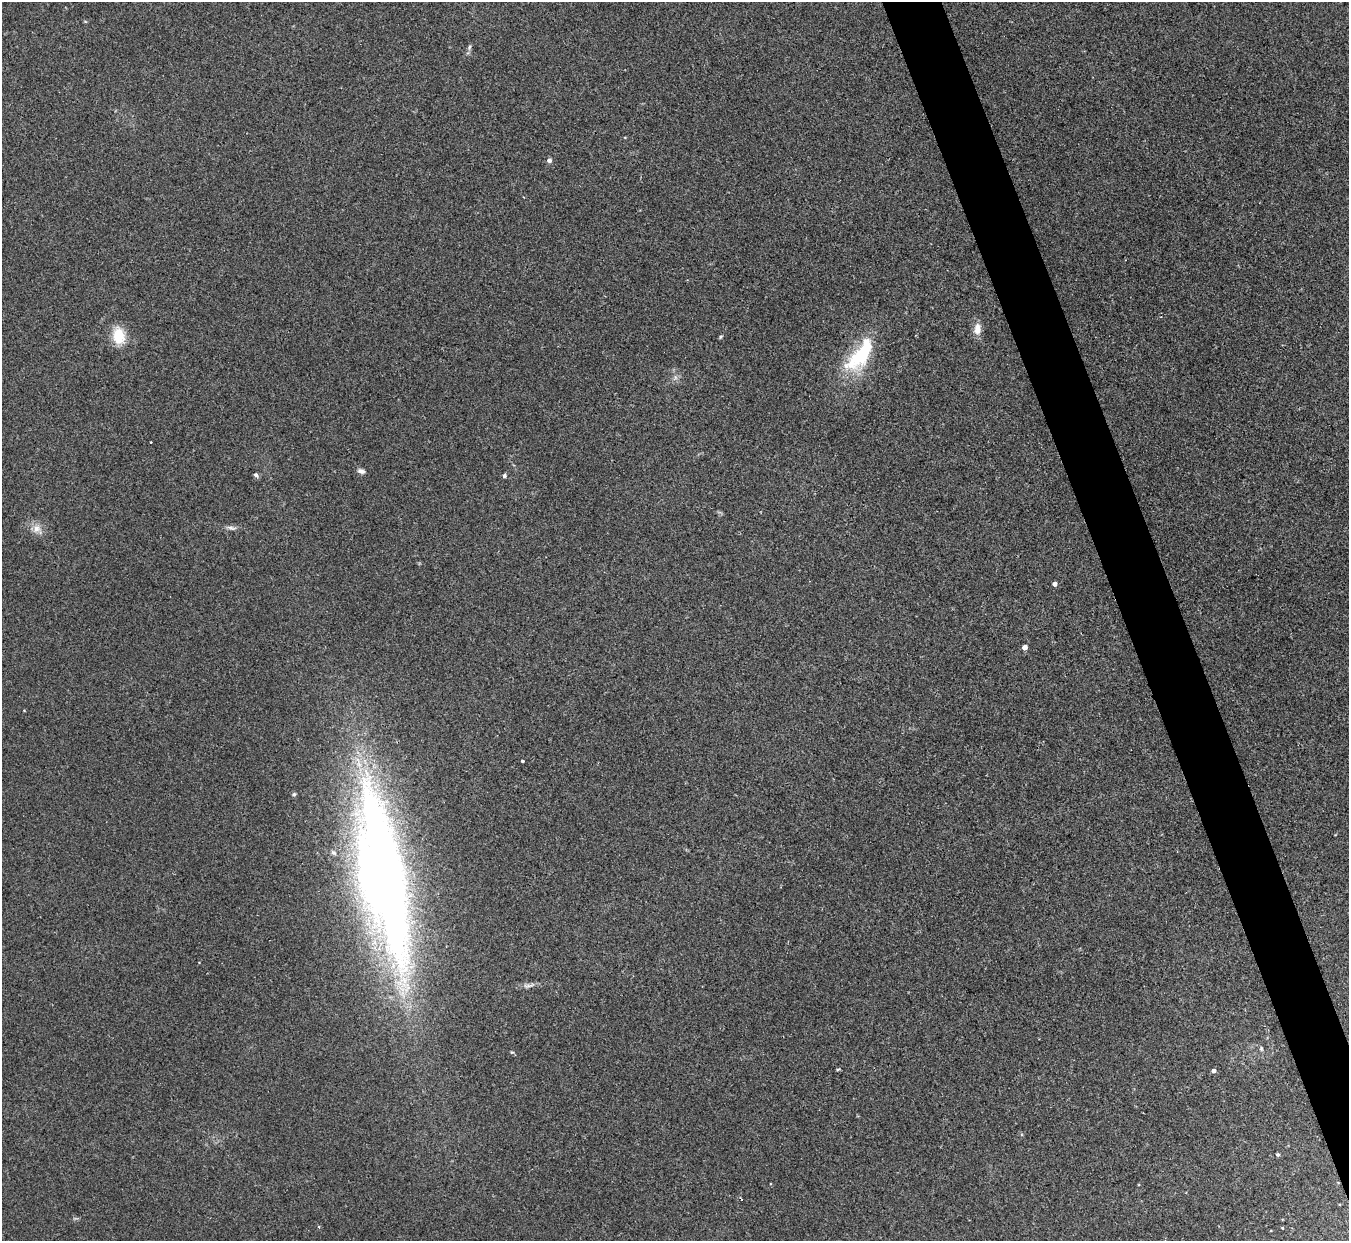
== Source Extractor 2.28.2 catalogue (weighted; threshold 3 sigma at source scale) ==
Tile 6 of 4 x 4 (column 2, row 2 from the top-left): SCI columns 1347-2693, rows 2622-3860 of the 5386 x 5370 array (HDU 1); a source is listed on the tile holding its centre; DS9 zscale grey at full resolution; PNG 1351 x 1243 px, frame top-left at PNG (2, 2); no overlay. Shown black and unused: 4% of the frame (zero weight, under 2 of 3 exposures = <1% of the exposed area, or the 3 px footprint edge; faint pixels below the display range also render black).
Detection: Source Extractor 2.28.2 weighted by HDU 2 'WHT'; one run over the whole footprint, this tile lists its part. Background 0.0766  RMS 0.0068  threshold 0.0306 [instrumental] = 3 sigma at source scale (4.5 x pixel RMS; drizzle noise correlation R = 1.50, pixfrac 1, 0.05/0.05 arcsec/px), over >= 5 px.
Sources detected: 27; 2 inside a brighter object's white glare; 1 cosmic-ray / hot-pixel residue — not listed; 1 inside a brighter listed object's ellipse — not listed separately; the other 23 listed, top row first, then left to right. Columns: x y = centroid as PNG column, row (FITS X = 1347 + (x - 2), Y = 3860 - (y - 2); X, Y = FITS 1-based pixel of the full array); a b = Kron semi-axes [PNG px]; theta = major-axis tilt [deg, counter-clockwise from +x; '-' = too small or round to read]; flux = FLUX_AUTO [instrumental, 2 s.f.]
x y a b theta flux
469 47 8 4 81 1.4
549 160 6 5 - 1.9
977 329 16 9 83 5.6
119 336 17 12 -82 17
721 337 6 4 46 0.78
863 354 51 20 45 43
151 442 2 2 - 0.52
361 471 9 6 -19 2.3
256 475 7 5 -50 1.5
504 476 5 4 - 1.3
231 528 13 5 -14 2.2
37 529 11 10 - 4.9
1055 584 4 4 - 3.2
1024 647 4 4 - 4.5
522 761 3 3 - 0.9
294 794 5 5 - 0.96
334 853 8 5 -31 1.5
385 874 180 32 -79 710
529 985 18 4 11 2.9
1261 1048 6 5 - 1
1213 1071 4 4 - 2.6
1278 1155 4 4 - 1.1
1282 1228 4 3 - 0.52